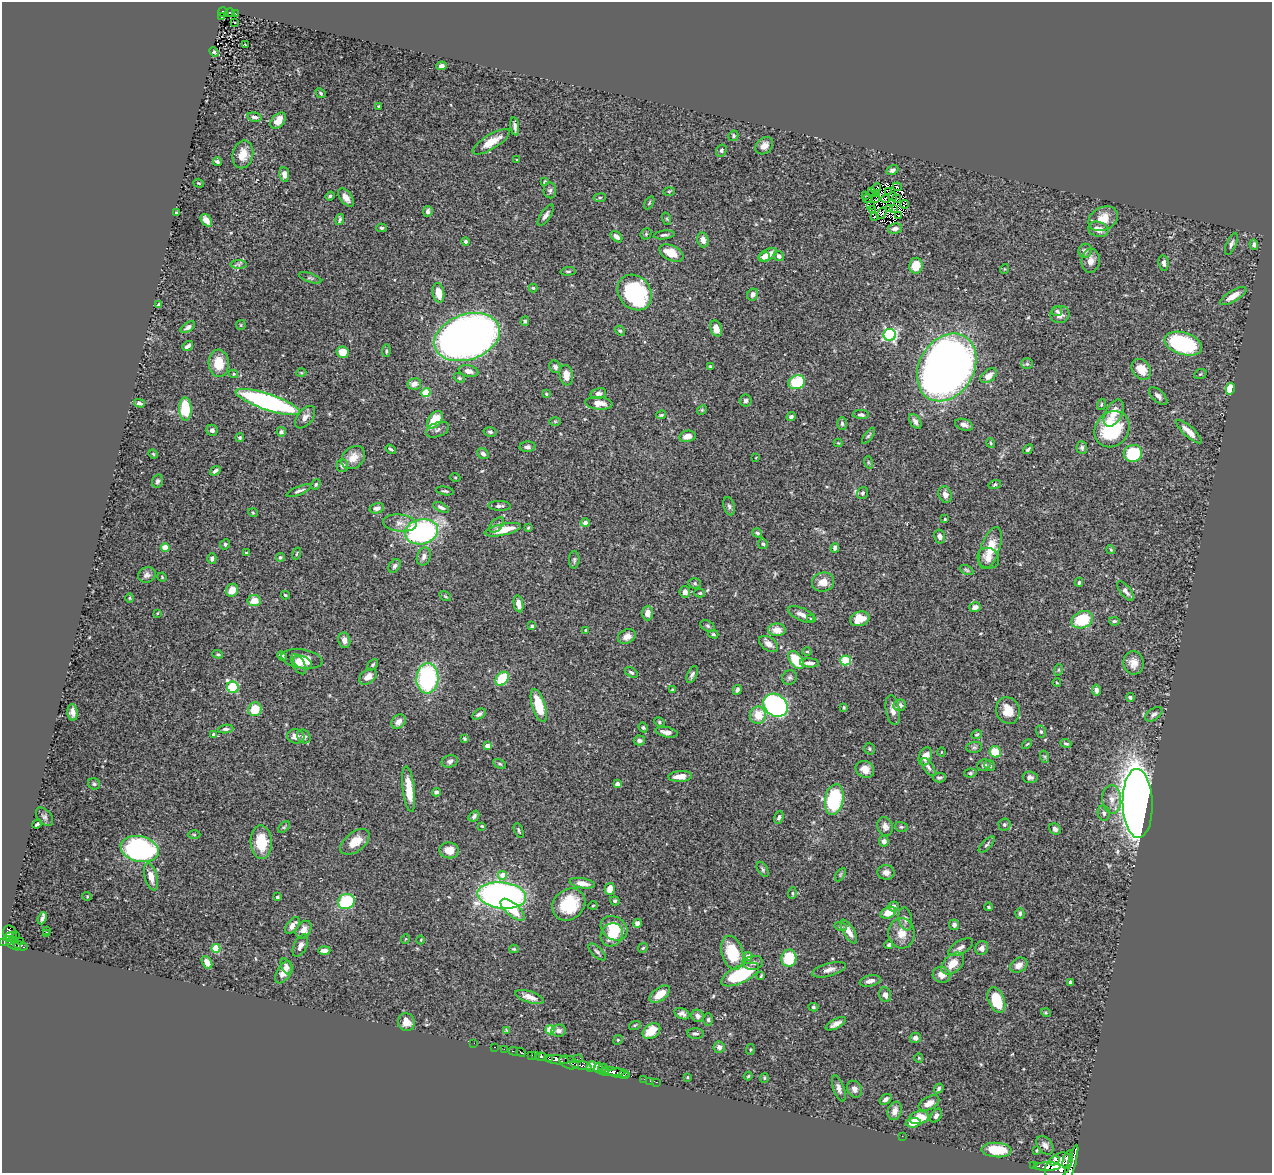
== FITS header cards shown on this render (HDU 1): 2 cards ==
NAXIS1  =                 1270
NAXIS2  =                 1171

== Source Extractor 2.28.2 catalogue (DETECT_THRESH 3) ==
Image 1270 x 1171 px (HDU 1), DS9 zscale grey, 1 PNG px = 1 image px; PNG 1274 x 1175 px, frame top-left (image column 1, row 1171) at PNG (2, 2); each listed source drawn as its Kron ellipse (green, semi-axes under 4 px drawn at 4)
Background 0.489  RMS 0.023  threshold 0.0702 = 3 sigma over >= 5 px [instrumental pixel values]
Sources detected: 453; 4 with non-positive FLUX_AUTO (blend fragments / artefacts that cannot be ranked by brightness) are neither listed nor drawn; the other 449 listed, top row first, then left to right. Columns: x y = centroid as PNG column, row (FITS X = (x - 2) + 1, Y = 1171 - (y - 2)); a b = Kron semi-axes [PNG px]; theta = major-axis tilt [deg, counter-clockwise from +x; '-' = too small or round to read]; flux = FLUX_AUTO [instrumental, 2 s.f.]
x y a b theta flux
223 12 5 4 - 81
230 13 5 3 - 49
236 13 3 2 - 3
221 17 3 3 - 6.9
235 23 3 2 - 3.4
245 45 3 2 - 1.1
214 52 5 3 - 2.4
442 66 5 4 - 4.7
321 93 6 4 -42 2.4
379 106 3 3 - 1.9
254 117 7 4 -14 4.6
278 121 9 6 47 18
515 126 9 4 -82 5.4
733 136 5 5 - 2.5
491 142 21 7 31 26
764 146 10 7 42 10
721 151 6 5 - 2.9
243 154 14 10 77 20
517 160 3 3 - 1.8
217 162 4 3 - 3.4
892 170 6 4 26 4.2
284 174 7 5 -81 9.7
545 182 4 3 - 2.4
199 183 5 4 - 1.7
897 187 5 2 - 1.5
876 189 6 3 63 0.82
550 190 8 6 -89 3.9
871 191 2 2 - 2000
669 192 5 3 - 1.8
888 192 2 2 - 1
876 194 3 2 - 1.3
330 196 5 3 - 2.8
865 196 3 2 - 5.7
893 196 4 2 - 4.8
346 197 10 5 -53 11
600 198 6 3 8 2.1
876 198 4 2 - 0.26
897 198 2 2 - 1.8
867 199 4 2 - 3.1
886 199 4 2 - 1.3
649 203 7 3 60 1.7
905 204 4 2 - 0.61
870 206 3 2 - 1.4
890 209 3 2 - 0.88
894 209 4 2 - 0.99
873 210 4 2 - 1.3
428 211 5 5 - 4.9
177 213 3 3 - 2.4
881 213 6 3 54 0.094
546 215 12 5 55 6.7
899 216 3 2 - 1.2
874 217 4 2 - 2.3
340 219 6 3 74 3
667 219 6 4 -71 2.1
1103 219 15 11 27 27
206 220 7 4 -54 14
382 228 5 4 - 2.7
895 229 7 5 10 6.1
1098 229 10 7 -18 12
646 234 6 5 - 2.1
664 235 10 4 6 3.7
616 237 7 4 -44 7.5
703 240 7 5 -73 12
466 241 4 4 - 3.3
1231 244 12 4 67 4.4
1254 244 5 4 - 4.4
1085 251 7 6 - 6.5
671 253 13 7 -26 26
768 255 9 5 31 16
779 256 5 5 - 5.7
764 257 6 5 - 8.8
1091 261 12 9 83 12
1164 263 8 5 -82 5.3
239 264 8 4 -1 3.3
916 266 8 6 83 30
1004 269 5 3 - 1.2
568 271 7 4 4 2.8
310 278 12 4 -19 3.9
533 288 4 4 - 2.1
438 293 10 5 -81 22
635 293 19 16 -52 170
753 294 6 5 - 6.7
1233 296 15 5 31 16
159 304 3 3 - 2.3
1057 311 5 5 - 2.8
1060 315 9 8 - 8.4
525 321 4 4 - 2.7
241 325 5 5 - 2
188 327 8 4 35 5.5
716 328 8 5 -70 13
620 331 5 4 - 2.3
890 335 6 6 - 240
467 337 34 22 19 1100
1183 344 19 11 -17 170
188 346 6 3 39 5.8
386 351 6 3 83 2.3
343 352 6 6 - 22
219 363 14 10 -86 34
1027 364 6 5 - 2.5
710 366 4 3 - 2
555 367 6 5 - 4.2
947 367 36 27 59 1800
1141 369 11 8 -52 26
468 371 10 5 -14 8.8
301 373 5 3 - 1.6
234 374 4 4 - 1.7
1200 374 6 5 - 2.2
566 375 10 6 -81 14
989 376 9 6 39 13
459 378 6 4 -21 2.2
797 382 8 7 - 86
414 384 7 5 12 11
1230 389 6 4 79 31
426 392 4 4 - 51
546 394 4 3 - 1.4
598 394 8 5 11 5.3
1158 396 11 6 -43 6.1
746 401 6 6 - 4.4
268 402 34 8 -18 380
139 403 5 4 - 5.1
599 403 14 6 -5 16
1101 404 6 3 71 1.8
185 409 11 6 -87 59
702 410 5 4 - 1.8
1114 413 15 8 61 18
661 415 5 3 - 2.3
861 415 8 4 -2 4.1
305 417 13 7 51 8.9
791 417 4 4 - 3.8
435 420 10 6 52 39
555 421 6 4 0 1.6
915 421 8 5 -57 5.7
842 423 6 5 - 3.5
964 425 9 5 -19 7.6
1112 429 19 16 50 110
212 430 6 5 - 5.5
438 430 12 7 21 6.3
281 432 5 4 - 3.2
490 432 7 4 -12 3.2
1189 432 16 5 -43 16
687 436 8 5 13 11
868 436 9 4 53 2.7
240 438 4 4 - 2.4
838 443 4 4 - 1.4
991 443 5 4 - 1.9
527 447 8 5 4 4.4
1082 448 6 5 - 3.2
391 449 6 3 -35 2.4
1028 449 5 3 - 2.6
1133 453 9 8 - 87
153 454 5 4 - 1.7
483 454 6 5 - 4.8
756 457 3 2 - 0.96
353 458 13 10 42 17
868 462 6 4 -72 2
342 465 6 5 - 6.7
215 471 6 3 36 3.6
455 477 5 3 - 1.5
157 481 7 5 70 3.3
316 484 5 4 - 2.4
995 484 6 4 16 2.2
299 491 13 4 23 4.7
445 491 9 4 -9 2.7
863 493 6 5 - 3.3
945 494 8 6 -70 7.8
499 506 11 5 -3 5.8
729 506 9 5 -74 4.1
441 507 8 4 -25 4.6
377 508 7 5 15 6.8
253 513 5 3 - 1.4
945 519 3 3 - 1.5
400 523 17 8 -7 12
585 523 4 4 - 7.6
497 525 9 5 46 4.3
528 528 3 2 - 1.6
503 530 18 5 12 35
421 532 17 12 11 310
757 533 5 4 - 3.3
940 536 7 5 -78 7
225 544 5 4 - 2.9
763 544 5 4 - 2.9
165 547 4 4 - 31
835 548 5 4 - 4.6
990 548 22 9 71 30
1111 550 4 3 - 1.6
246 553 3 2 - 1.3
297 554 6 2 71 1.4
424 556 9 6 69 6.7
280 557 4 4 - 2.2
988 558 11 10 - 12
212 559 5 4 - 4.4
574 560 8 5 87 3.2
395 566 7 5 54 3.6
966 570 7 4 -27 2.5
147 575 9 7 19 5.9
162 577 5 4 - 1.6
823 582 11 9 16 17
1079 582 4 3 - 2.2
695 583 6 5 - 2.9
232 590 7 6 - 17
1125 591 12 5 -51 7
685 592 6 5 - 8.6
700 593 5 4 - 2.2
285 595 4 3 - 1.7
445 596 6 3 -35 1.9
129 598 5 3 - 1.5
254 601 6 5 - 18
519 604 8 4 -79 11
975 607 6 5 - 8.1
157 613 3 2 - 1
648 613 7 5 89 9.5
802 615 15 6 -24 11
811 619 4 3 - 1.6
860 619 10 7 18 26
1082 620 11 8 23 66
1114 621 5 4 - 2.6
532 626 4 4 - 2.8
708 626 8 5 -28 3.1
586 630 3 3 - 1.4
777 630 9 6 -2 14
713 634 5 3 - 1.9
627 636 9 6 25 9.8
344 640 8 6 -78 8.1
769 644 11 6 -34 10
807 651 5 3 - 1.7
218 654 5 4 - 2
282 656 5 4 - 3
302 659 21 9 -9 21
796 660 10 6 -55 55
845 660 5 5 - 68
303 663 10 6 -24 9.2
809 663 9 4 -4 6.5
1134 663 12 10 -83 14
298 664 11 6 -59 9.7
373 665 6 4 50 2.4
1058 670 6 3 71 1.8
631 672 7 4 -31 2.7
692 674 9 4 65 4.2
368 677 10 6 35 12
789 677 7 7 - 3.9
427 678 15 11 86 200
502 679 8 6 53 58
1057 683 4 3 - 1.2
233 687 6 5 - 110
672 690 3 3 - 2
737 690 5 4 - 4.3
1096 690 5 4 - 5.6
1130 697 4 3 - 2.9
539 705 17 6 -74 46
776 705 13 10 -37 400
900 705 6 5 - 5.8
844 707 4 3 - 1.7
255 709 7 6 - 31
893 710 15 7 -80 10
1008 710 13 11 -70 25
73 712 8 5 -84 8.6
479 714 7 4 32 4.3
1154 714 10 5 35 4.7
758 715 8 8 - 28
398 722 8 6 48 8.8
659 722 5 4 - 2.1
643 727 5 4 - 2.8
225 729 8 4 7 3.6
666 732 11 5 -11 8.7
1041 732 6 5 - 3.3
977 734 5 4 - 2.4
214 735 4 3 - 5.6
296 736 9 7 -7 9.9
304 736 7 6 - 6.2
465 739 3 3 - 2.5
639 740 6 5 - 5.4
1027 744 6 3 43 1.7
1066 744 5 3 - 2.4
487 746 4 4 - 18
974 747 8 5 7 3.7
869 749 6 5 - 2.7
941 752 4 3 - 1.2
995 752 6 5 - 40
925 756 9 6 70 16
1045 757 6 4 -72 2.1
450 761 8 6 17 4.5
500 764 7 4 -26 2.2
984 765 7 5 30 4.1
990 766 6 5 - 3.7
928 767 10 5 -57 4.7
865 769 9 8 - 15
970 773 6 4 10 2.6
680 776 12 5 4 15
939 777 6 5 - 3.4
1030 777 7 6 - 4.3
94 784 6 5 - 3.2
617 784 4 4 - 6
409 789 23 6 -83 30
436 792 4 4 - 4.6
834 799 15 9 79 140
1112 800 14 9 -86 14
1138 803 34 15 -88 2000
1104 813 7 6 - 3.6
474 816 6 4 50 3.7
45 817 11 6 -50 4.6
779 817 6 4 71 3.5
37 824 5 3 - 3.1
1004 825 6 6 - 3.2
482 826 4 3 - 1.7
284 827 7 4 44 2.4
885 827 9 7 -68 8
901 827 6 5 - 2.7
1055 829 6 5 - 6.4
519 830 8 3 -68 2.2
194 835 6 4 -2 2
884 841 5 5 - 6.2
261 842 17 10 -88 44
355 842 17 9 38 23
987 845 10 4 46 3.5
140 849 19 12 -12 310
449 850 10 8 -6 15
763 869 8 5 -58 3
886 872 8 7 - 7.9
503 875 5 5 - 17
840 875 7 4 59 2.6
151 877 14 6 -75 15
582 883 12 5 -9 11
610 889 6 5 - 15
792 893 6 4 84 2.1
502 895 24 13 -6 690
87 896 5 3 - 1.2
277 897 3 3 - 3.1
346 901 8 7 - 79
615 901 5 4 - 2.7
569 904 17 15 40 67
593 905 4 3 - 1.4
893 906 5 5 - 5.2
988 907 4 3 - 1.8
513 910 15 6 -41 35
888 913 8 5 23 24
1020 913 5 4 - 3.3
42 918 6 3 68 5.5
905 919 11 6 -79 6.7
637 923 5 4 - 8.9
292 925 10 5 52 9.9
954 925 5 5 - 5.6
841 927 6 4 -17 2.3
614 928 14 11 -36 42
46 930 3 2 - 2.7
304 930 9 7 55 11
849 931 13 5 -59 14
46 933 4 2 - 1.6
901 933 15 13 -86 22
10 934 8 6 -64 260
16 935 3 2 - 16
612 935 12 10 55 33
10 937 7 3 17 160
405 939 5 3 - 1.1
421 940 4 3 - 1.2
7 941 9 4 21 190
20 941 2 2 - 22
13 944 8 4 -33 160
889 945 4 3 - 3.4
21 946 7 4 -17 91
300 946 12 6 64 7.2
961 947 14 6 31 7.7
216 948 4 4 - 56
643 948 5 4 - 2.1
982 948 7 6 - 6.6
514 949 5 4 - 1.9
324 950 6 4 1 7
597 952 11 5 -45 4.4
732 953 17 10 -74 57
748 956 4 4 - 14
789 958 8 7 - 55
207 962 7 4 -62 13
753 963 10 7 11 5.6
953 963 13 8 43 24
1019 965 9 7 29 10
287 966 9 5 -64 4.6
829 970 17 6 16 9.2
284 972 12 7 60 13
740 974 20 8 26 110
941 975 9 8 - 12
761 976 3 2 - 1.6
870 981 10 5 12 8.3
1070 982 4 3 - 2.7
660 994 12 6 36 22
885 995 7 6 - 7.7
529 997 15 5 -18 11
996 1000 13 8 -68 46
813 1007 5 4 - 2.3
1046 1013 5 3 - 1.4
682 1014 8 5 -24 5.7
698 1016 6 6 - 4.5
708 1020 6 4 90 3
406 1022 9 8 - 17
836 1024 11 4 28 8.2
635 1025 6 4 17 1.9
506 1030 3 3 - 1.4
550 1030 4 4 - 43
558 1030 7 6 - 6.1
651 1031 10 6 36 28
695 1034 8 5 0 4
915 1038 5 5 - 6.4
618 1040 5 4 - 1.7
474 1043 2 2 - 5.1
494 1047 3 2 - 10
719 1047 6 6 - 5.3
504 1049 2 2 - 8.6
750 1049 5 4 - 1.8
513 1051 5 2 - 56
521 1052 5 3 - 140
532 1055 4 2 - 140
535 1056 3 3 - 140
541 1057 5 3 - 330
919 1058 5 4 - 1.7
550 1059 4 2 - 210
578 1059 5 2 - 12
556 1060 12 4 -5 990
569 1062 10 6 -22 250
581 1065 11 3 -11 180
591 1066 5 3 - 230
598 1068 5 4 - 190
603 1068 5 3 - 110
606 1071 3 2 - 92
611 1072 14 4 -1 410
618 1073 10 4 -5 490
624 1075 6 3 0 220
748 1076 4 3 - 1.6
687 1077 3 2 - 1.4
764 1078 5 4 - 2
644 1079 3 2 - 2.5
650 1081 2 2 - 9.5
656 1082 3 2 - 9.9
839 1088 14 5 -71 6.8
939 1088 5 4 - 3
854 1089 9 7 -58 8.3
886 1099 6 4 36 4.8
929 1103 11 6 29 11
895 1111 9 7 73 10
936 1116 7 5 58 5
919 1118 10 6 9 37
913 1123 7 4 5 20
902 1136 2 2 - 5.7
1045 1145 10 7 -53 7.2
996 1150 15 7 -3 41
1037 1150 4 3 - 1.6
1068 1160 9 5 74 580
1054 1161 5 3 - 98
1033 1165 2 2 - 10
1071 1165 21 3 74 1100
1058 1166 15 10 46 1800
1047 1167 14 4 1 580
At the frame edge (FLAGS 8, measured only in part): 2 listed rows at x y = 1071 1165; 1058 1166
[4 non-positive-flux detections neither listed nor drawn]